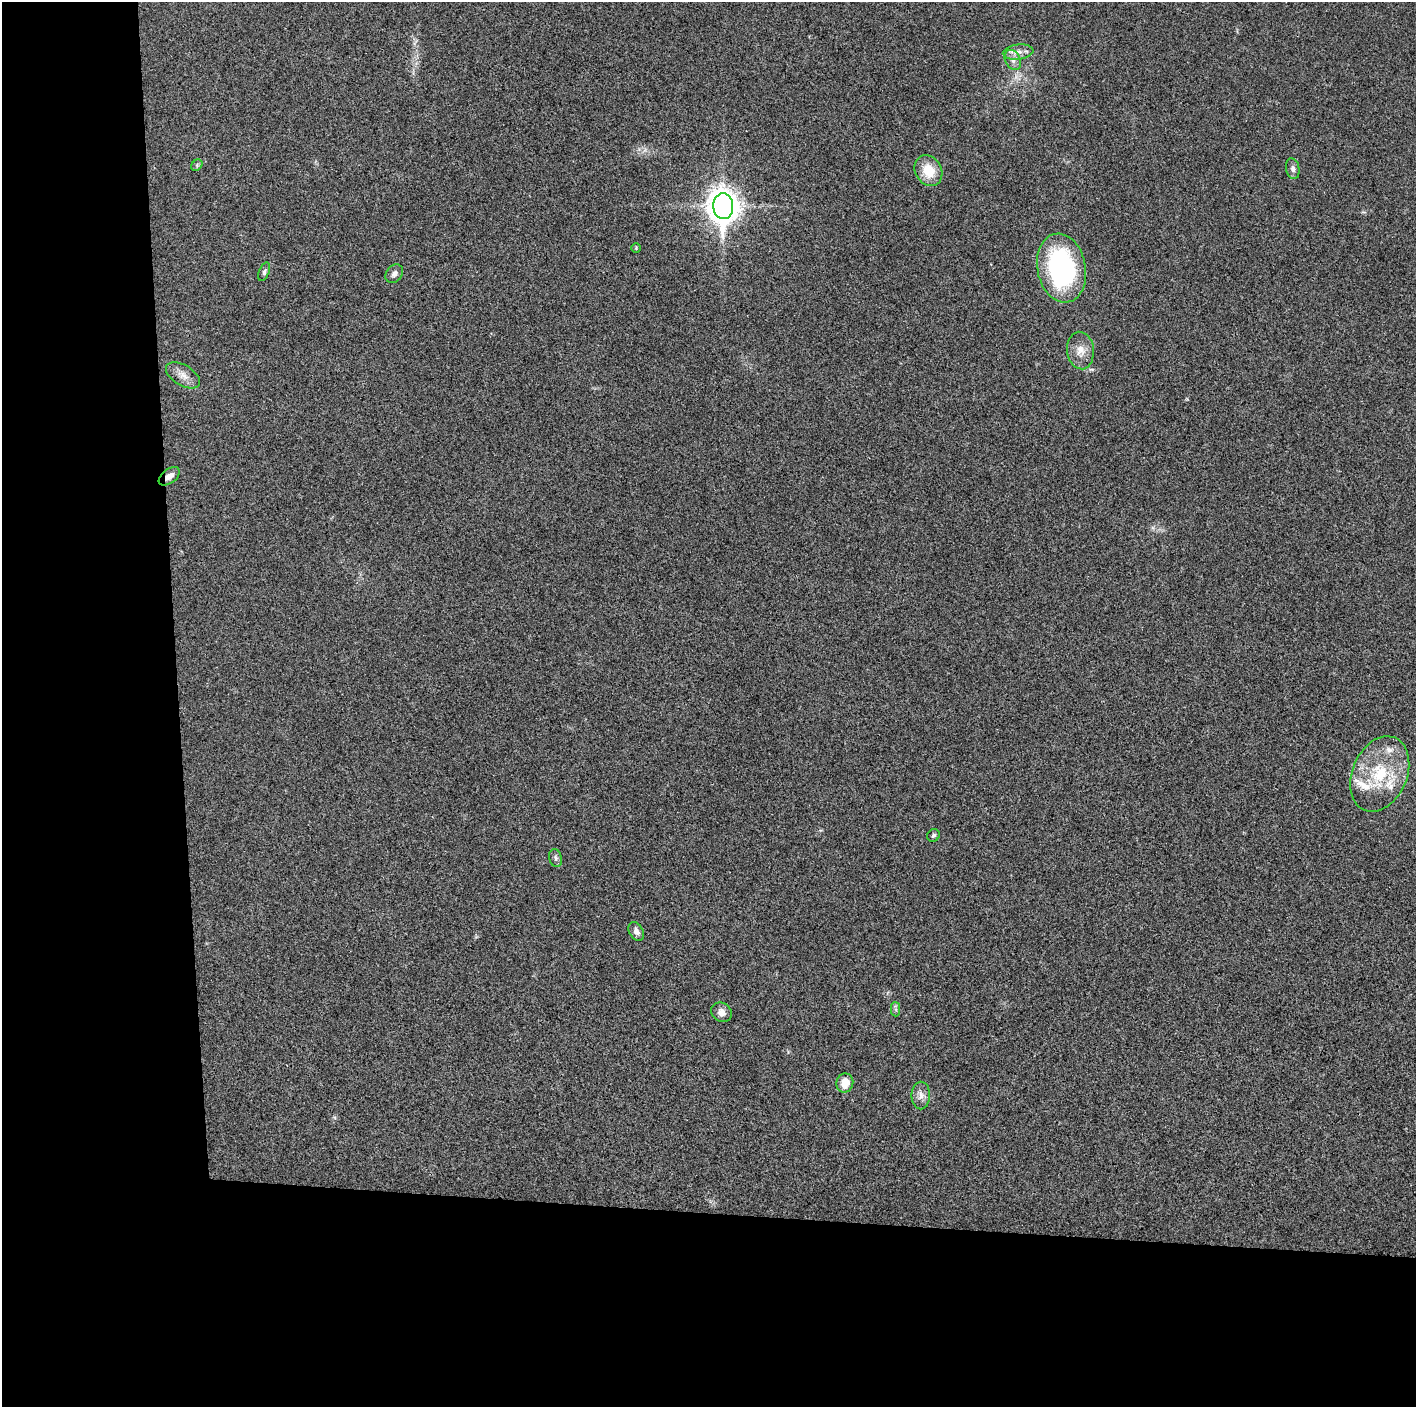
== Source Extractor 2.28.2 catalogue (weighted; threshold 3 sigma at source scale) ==
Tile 7 of 3 x 3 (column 1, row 3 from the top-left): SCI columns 3-1416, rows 2-1406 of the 4247 x 4221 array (HDU 1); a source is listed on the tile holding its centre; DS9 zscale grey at full resolution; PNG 1418 x 1409 px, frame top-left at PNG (2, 2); each listed source drawn as its Kron ellipse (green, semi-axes under 4 px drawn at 4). Shown black and unused: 24% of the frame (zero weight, under 3 of 4 exposures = <1% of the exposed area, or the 3 px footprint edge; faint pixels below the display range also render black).
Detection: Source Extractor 2.28.2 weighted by HDU 2 'WHT'; one run over the whole footprint, this tile lists its part. Background 0.0243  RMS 0.0055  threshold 0.0246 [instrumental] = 3 sigma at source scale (4.5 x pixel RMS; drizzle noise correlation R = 1.50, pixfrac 1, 0.05/0.05 arcsec/px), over >= 5 px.
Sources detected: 23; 2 inside a brighter listed object's ellipse — not listed separately; the other 21 listed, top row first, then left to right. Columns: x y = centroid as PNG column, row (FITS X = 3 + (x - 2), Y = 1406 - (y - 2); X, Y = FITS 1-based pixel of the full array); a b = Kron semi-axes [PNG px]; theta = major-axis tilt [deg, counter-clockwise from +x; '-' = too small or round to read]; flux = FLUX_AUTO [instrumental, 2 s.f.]
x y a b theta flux
1018 52 15 7 7 4.1
1013 60 11 7 -62 3.1
197 165 6 5 - 0.86
1293 169 10 6 -79 1.9
928 171 16 13 -62 12
723 206 13 10 -87 800
636 248 5 4 - 0.65
1062 268 35 24 -79 92
264 272 10 5 69 1.4
394 274 10 7 50 2.2
1080 351 19 13 -84 6.6
183 375 19 10 -31 5
169 476 12 7 37 3.6
1380 774 39 27 66 34
933 835 7 6 - 1.2
556 858 9 6 -76 1.4
636 931 10 7 -60 2.6
896 1009 7 4 -89 1.1
721 1012 11 9 -31 3.2
845 1083 9 8 - 7.1
921 1095 14 9 89 3.6
Overlapping masked pixels (flux is a lower limit): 1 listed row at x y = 169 476